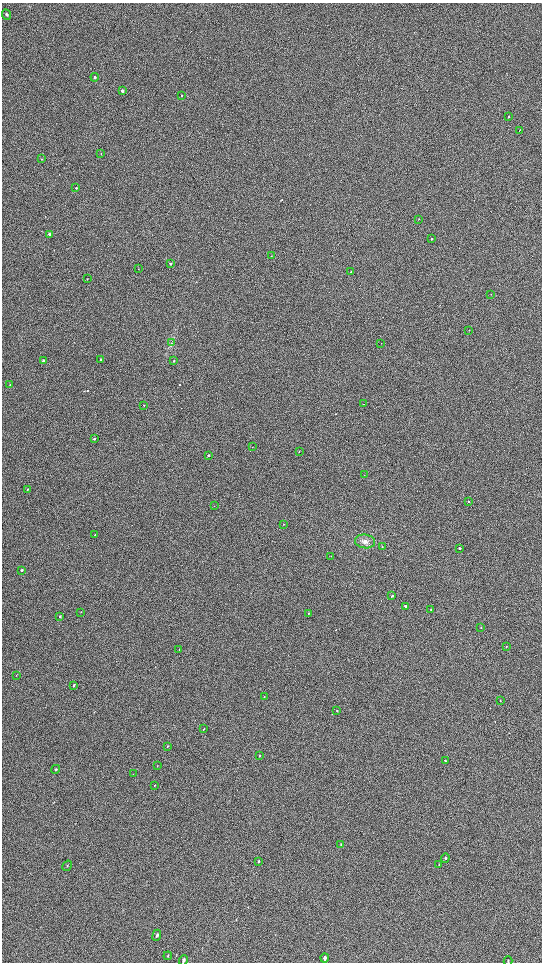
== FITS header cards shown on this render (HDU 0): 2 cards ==
NAXIS1  =                 1080 / length of data axis 1
NAXIS2  =                 1920 / length of data axis 2

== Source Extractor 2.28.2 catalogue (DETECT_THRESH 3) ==
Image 1080 x 1920 px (HDU 0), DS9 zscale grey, zoomed out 1/2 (1 PNG px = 2 x 2 image px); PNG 544 x 964 px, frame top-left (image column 1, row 1919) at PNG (2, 3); each listed source drawn as its Kron ellipse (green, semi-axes under 4 px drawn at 4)
Background 1820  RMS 240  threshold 711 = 3 sigma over >= 5 px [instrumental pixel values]
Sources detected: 79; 5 cannot appear on this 1/2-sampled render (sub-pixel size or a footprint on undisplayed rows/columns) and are neither listed nor drawn; the other 74 listed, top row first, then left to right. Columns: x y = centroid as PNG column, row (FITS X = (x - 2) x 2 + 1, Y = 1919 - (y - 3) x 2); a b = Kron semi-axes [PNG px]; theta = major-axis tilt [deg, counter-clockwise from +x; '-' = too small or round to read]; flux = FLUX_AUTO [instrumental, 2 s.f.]
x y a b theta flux
6 14 5 4 - 64000
95 77 4 3 - 74000
122 90 4 3 - 81000
182 95 3 2 - 42000
509 116 4 3 - 55000
519 130 3 1 - 14000
101 153 3 2 - 18000
41 159 3 3 - 31000
76 188 3 2 - 43000
418 219 2 1 - 15000
50 234 3 2 - 250000
431 239 2 2 - 46000
271 256 2 2 - 26000
170 264 3 3 - 67000
138 269 2 2 - 15000
351 271 2 2 - 26000
87 279 3 2 - 17000
491 294 3 2 - 15000
469 330 3 2 - 24000
171 343 4 2 - 43000
381 343 2 1 - 13000
101 359 2 2 - 93000
43 361 3 2 - 390000
174 361 2 2 - 66000
10 384 3 2 - 28000
364 404 2 2 - 12000
144 405 2 2 - 22000
94 439 2 2 - 78000
253 447 2 2 - 12000
299 452 2 2 - 32000
208 455 2 2 - 110000
364 475 2 2 - 14000
27 489 3 2 - 33000
469 501 2 2 - 47000
214 506 2 2 - 12000
284 524 2 2 - 27000
95 534 2 2 - 19000
365 541 10 7 -8 310000
382 547 3 3 - 33000
459 548 2 2 - 120000
331 556 2 2 - 18000
21 570 3 2 - 83000
392 596 3 2 - 73000
405 606 2 2 - 240000
431 610 2 2 - 18000
81 612 3 2 - 24000
309 613 2 2 - 45000
60 616 3 2 - 66000
481 627 2 2 - 31000
506 646 3 2 - 22000
179 649 3 2 - 20000
16 675 3 1 - 15000
74 685 3 2 - 56000
264 697 2 2 - 37000
500 700 2 2 - 20000
337 711 3 2 - 34000
204 729 2 2 - 44000
167 747 3 2 - 36000
259 756 3 2 - 35000
445 761 3 3 - 41000
157 766 3 2 - 28000
56 769 5 3 - 46000
133 774 3 2 - 17000
154 785 4 2 - 30000
341 845 4 3 - 47000
445 858 5 3 - 63000
259 861 4 2 - 42000
439 864 3 1 - 20000
67 866 5 2 - 37000
157 935 5 3 - 97000
168 956 4 2 - 31000
325 958 4 3 - 140000
183 960 5 3 - 110000
508 961 4 2 - 30000
At the frame edge (FLAGS 8, measured only in part): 2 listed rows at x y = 183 960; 508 961
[5 sub-pixel or undisplayed-footprint detections neither listed nor drawn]